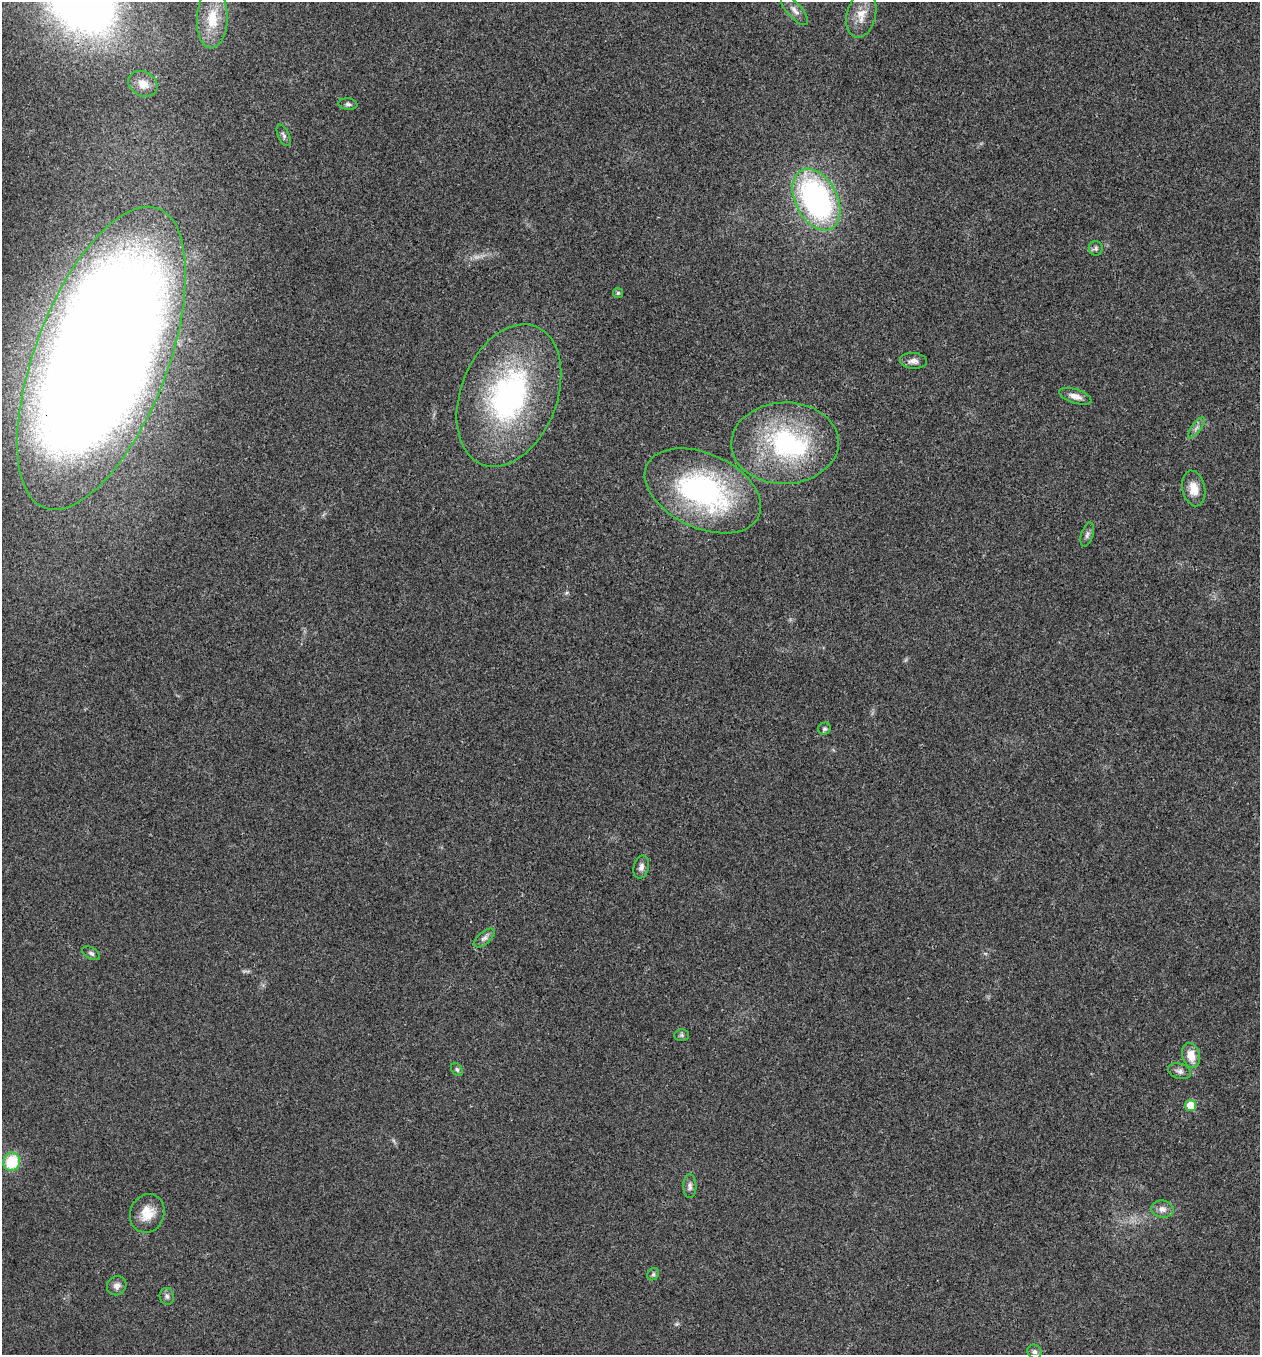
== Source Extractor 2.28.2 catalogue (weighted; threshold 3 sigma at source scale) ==
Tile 6 of 4 x 4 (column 2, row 2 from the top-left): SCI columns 1394-2651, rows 2711-4063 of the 5432 x 5418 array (HDU 1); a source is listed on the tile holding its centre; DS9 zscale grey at full resolution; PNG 1262 x 1357 px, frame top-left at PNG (2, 2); each listed source drawn as its Kron ellipse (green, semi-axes under 4 px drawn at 4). Shown black and unused: <1% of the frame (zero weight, under 3 of 4 exposures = <1% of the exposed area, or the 3 px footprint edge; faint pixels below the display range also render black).
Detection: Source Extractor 2.28.2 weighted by HDU 2 'WHT'; one run over the whole footprint, this tile lists its part. Background 0.0241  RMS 0.0054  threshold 0.0242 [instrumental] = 3 sigma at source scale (4.5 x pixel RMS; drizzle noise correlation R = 1.50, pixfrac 1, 0.05/0.05 arcsec/px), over >= 5 px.
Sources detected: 37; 1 too faint to see at this stretch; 1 inside a brighter object's white glare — neither listed nor drawn; the other 35 listed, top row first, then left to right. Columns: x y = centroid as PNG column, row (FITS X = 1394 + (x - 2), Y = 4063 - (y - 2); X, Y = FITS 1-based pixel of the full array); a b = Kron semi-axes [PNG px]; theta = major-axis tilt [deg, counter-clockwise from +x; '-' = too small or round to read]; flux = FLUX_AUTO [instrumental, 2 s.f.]
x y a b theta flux
794 10 19 7 -49 3.5
861 15 23 14 76 9.3
212 19 30 15 87 16
143 84 15 12 -29 6.2
348 104 9 5 -7 1.3
284 135 11 5 -66 1.5
816 200 33 21 -63 130
1096 248 7 7 - 1.3
618 293 5 5 - 0.79
101 358 160 66 69 2100
913 361 13 8 -3 3.1
509 395 74 48 69 120
1075 396 17 7 -18 4.1
1196 428 12 4 54 2.1
785 443 54 40 2 79
1194 488 18 11 -78 7.5
703 491 61 37 -25 110
1087 535 12 6 73 1.9
824 729 6 6 - 1
641 867 12 7 76 2.4
484 938 12 6 41 2.1
91 953 10 5 -29 1.4
682 1035 7 6 - 1.1
1191 1055 12 9 -75 7.4
457 1069 7 5 -50 1.1
1180 1071 12 7 -16 2.4
1191 1105 5 5 - 11
12 1162 9 8 - 20
690 1186 12 6 -90 2.1
1162 1209 11 8 -8 3.4
147 1213 20 17 67 9.7
653 1274 6 5 - 1
117 1286 10 9 - 2.9
167 1296 8 7 - 1.7
1034 1352 7 6 - 1.8
Overlapping masked pixels (flux is a lower limit): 1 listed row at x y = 101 358